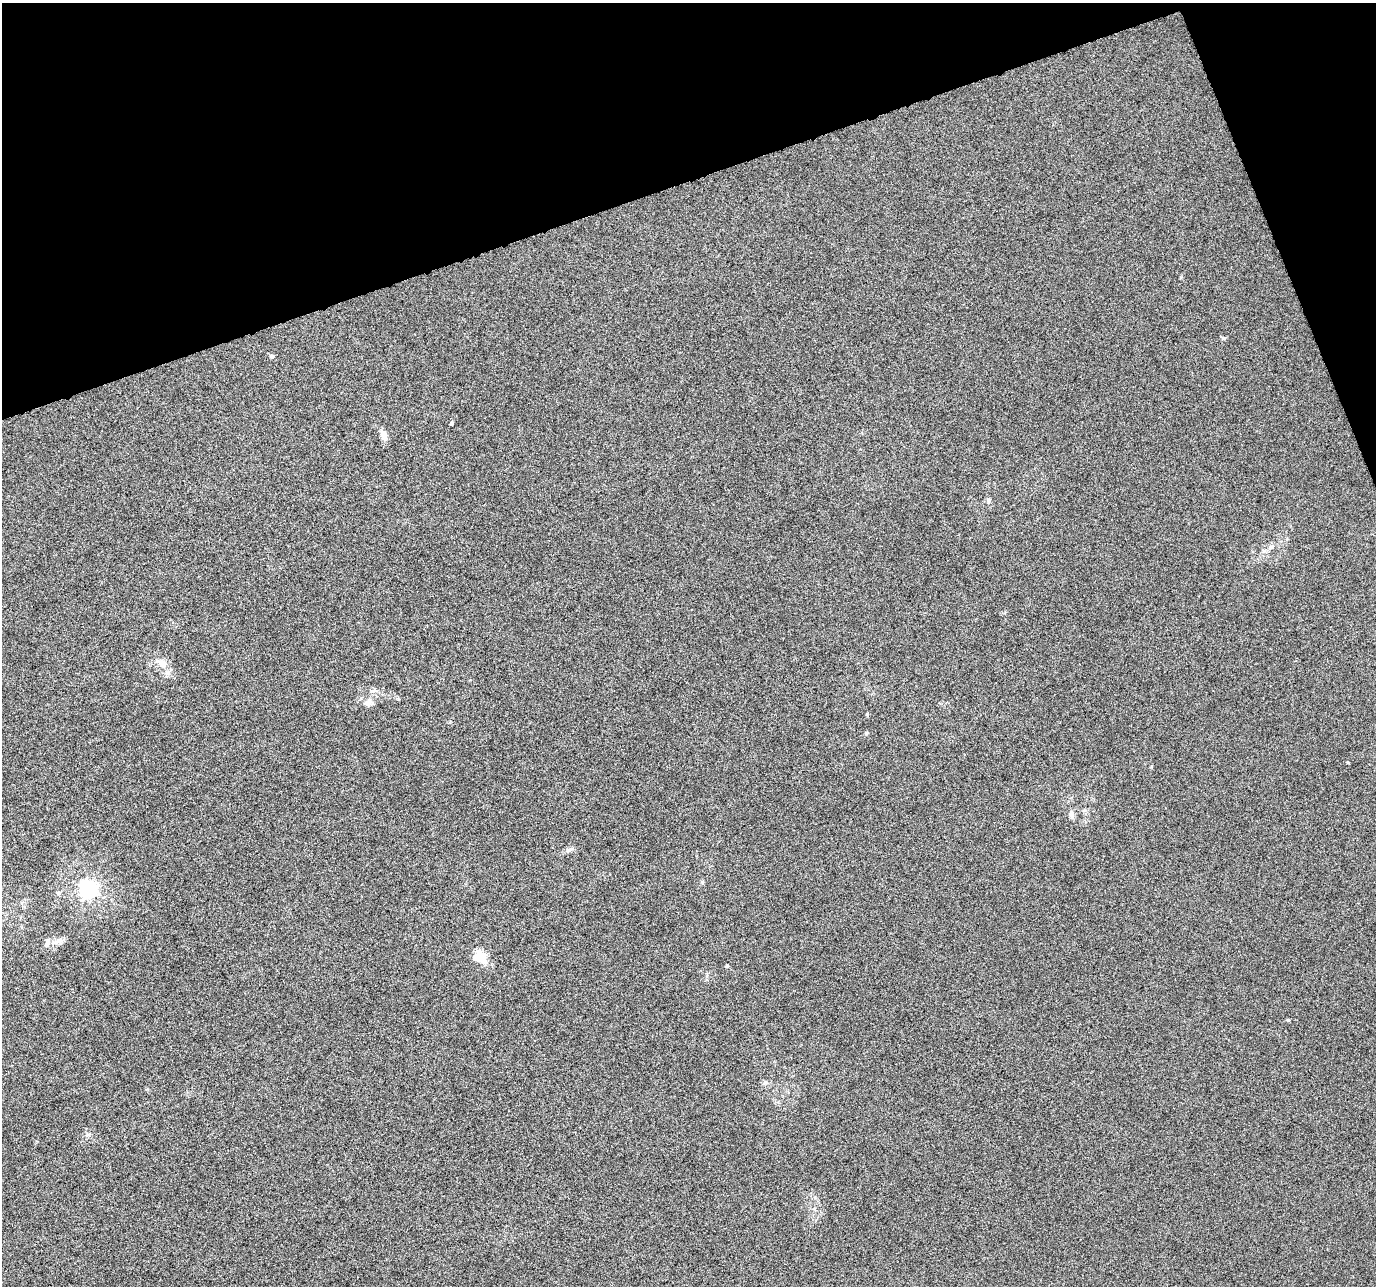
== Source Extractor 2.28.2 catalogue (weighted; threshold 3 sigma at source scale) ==
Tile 3 of 4 x 4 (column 3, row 1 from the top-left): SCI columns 2752-4125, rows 3983-5266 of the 5500 x 5339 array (HDU 1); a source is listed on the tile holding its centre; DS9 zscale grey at full resolution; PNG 1378 x 1288 px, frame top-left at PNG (2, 3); no overlay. Shown black and unused: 17% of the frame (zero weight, under 10 of 20 exposures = <1% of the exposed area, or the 3 px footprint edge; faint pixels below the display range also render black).
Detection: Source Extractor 2.28.2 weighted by HDU 2 'WHT'; one run over the whole footprint, this tile lists its part. Background -6.09e-04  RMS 0.0017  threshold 0.00681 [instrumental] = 3 sigma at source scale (4.09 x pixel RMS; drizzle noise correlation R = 1.36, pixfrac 0.8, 0.0396/0.0396 arcsec/px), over >= 5 px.
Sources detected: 15; all 15 listed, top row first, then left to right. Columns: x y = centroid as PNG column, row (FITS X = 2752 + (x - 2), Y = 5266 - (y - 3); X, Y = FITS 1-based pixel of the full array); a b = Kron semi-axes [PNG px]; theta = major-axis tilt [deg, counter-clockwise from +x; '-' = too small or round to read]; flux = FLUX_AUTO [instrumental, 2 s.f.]
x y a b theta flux
1223 338 5 5 - 0.22
272 356 6 5 - 0.28
451 423 4 4 - 0.2
383 435 14 7 -74 0.92
162 663 12 10 -49 1.3
368 702 13 8 23 0.9
1348 762 4 3 - 0.12
1071 814 11 6 -83 0.51
568 850 7 4 18 0.33
88 889 7 6 - 59
59 893 6 6 - 0.33
59 941 12 8 22 0.83
47 942 13 7 72 0.65
480 957 17 13 -16 2.5
726 966 5 3 - 0.13
Unlisted compact peaks at least as high as the median listed source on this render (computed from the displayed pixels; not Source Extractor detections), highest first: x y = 1288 1020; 866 733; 867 714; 1181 277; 702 882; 765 1082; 398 699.